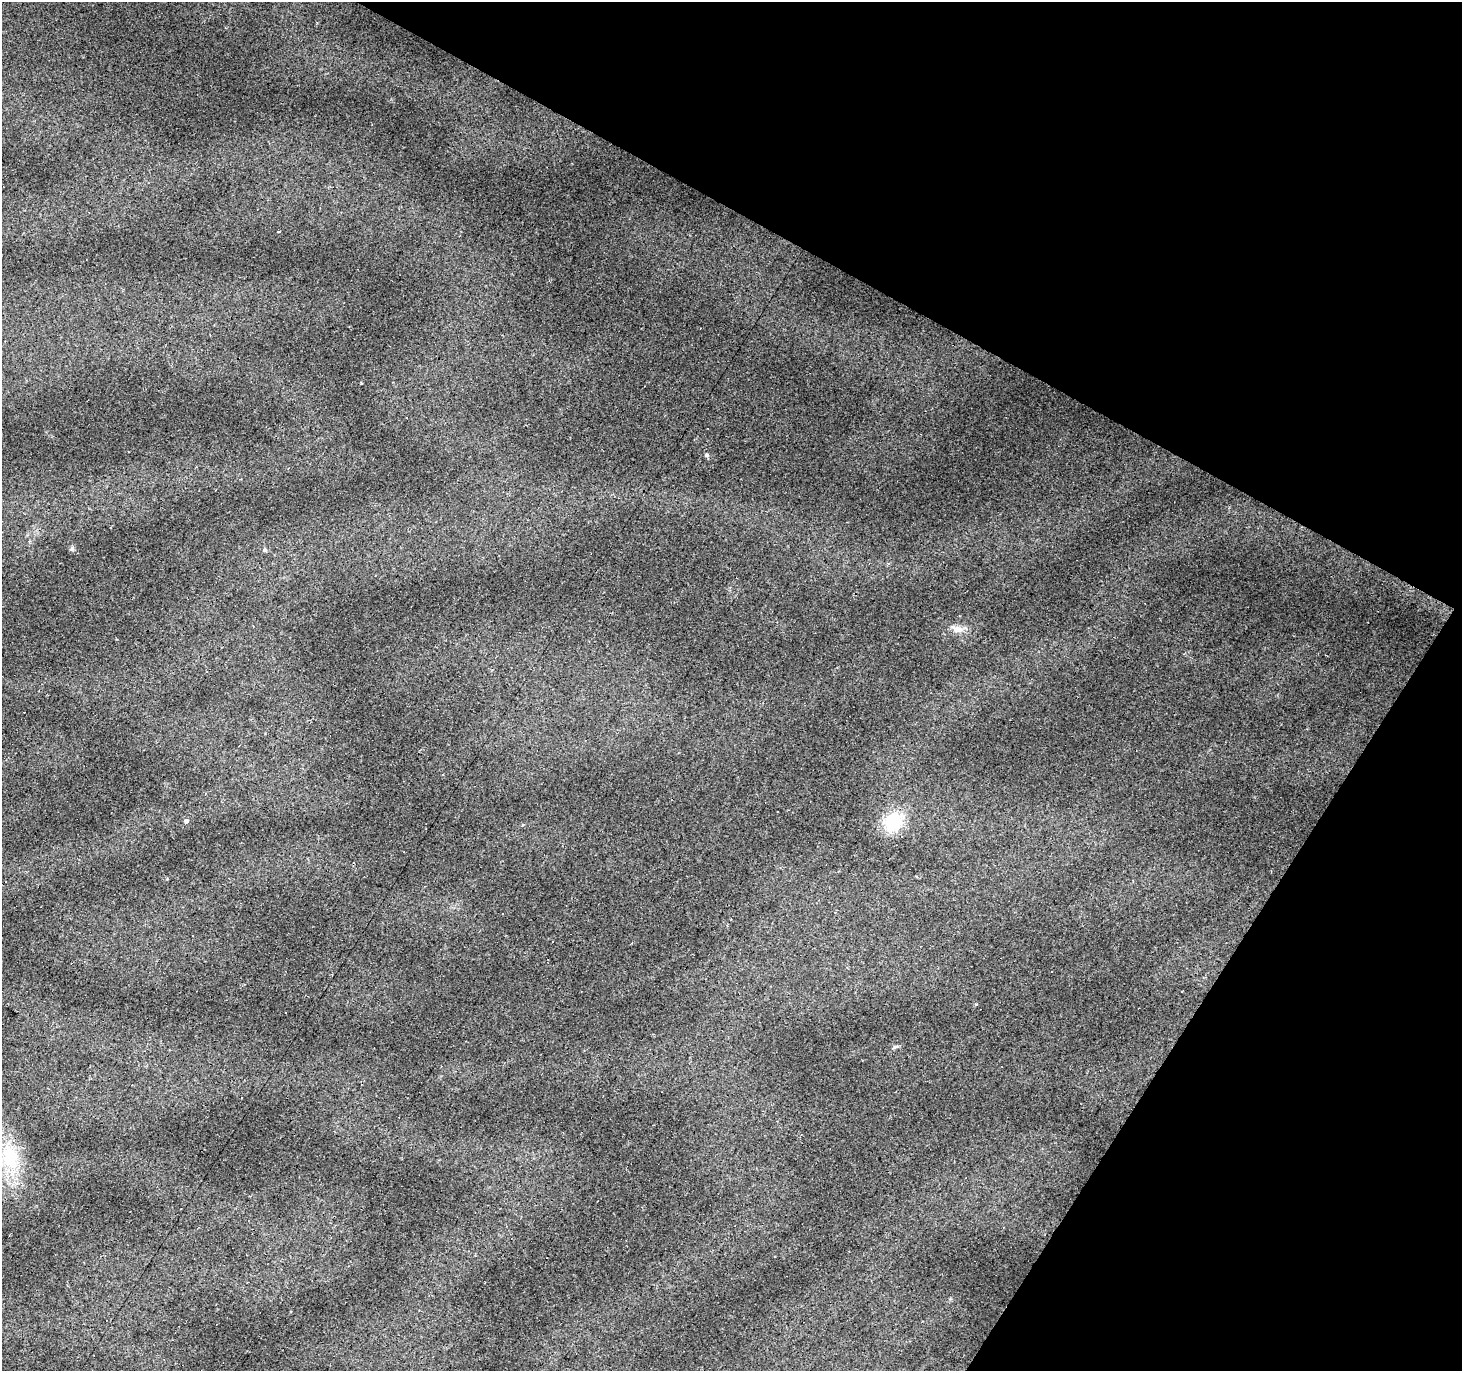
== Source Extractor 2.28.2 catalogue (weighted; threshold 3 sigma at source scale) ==
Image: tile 8 of 4 x 4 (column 4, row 2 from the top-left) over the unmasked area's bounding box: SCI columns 4382-5841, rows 2928-4296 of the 5844 x 5921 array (HDU 1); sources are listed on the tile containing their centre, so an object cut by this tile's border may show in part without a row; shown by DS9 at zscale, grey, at full resolution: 1 PNG px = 1 image px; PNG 1464 x 1373 px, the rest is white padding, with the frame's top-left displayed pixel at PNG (2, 2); no overlay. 27% of this frame is shown black and not used: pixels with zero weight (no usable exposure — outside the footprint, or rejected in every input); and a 3 px margin inside the footprint's outer edge (the drizzle kernel's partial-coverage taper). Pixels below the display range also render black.
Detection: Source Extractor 2.28.2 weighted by HDU 2 'WHT'; one run over the whole footprint, this tile lists its part. Background 0.0785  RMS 0.0079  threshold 0.0354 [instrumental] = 3 sigma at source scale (4.5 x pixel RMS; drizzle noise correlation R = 1.50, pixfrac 1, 0.0396/0.0396 arcsec/px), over >= 5 px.
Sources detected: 18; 6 cosmic-ray / hot-pixel residue — not listed; the other 12 listed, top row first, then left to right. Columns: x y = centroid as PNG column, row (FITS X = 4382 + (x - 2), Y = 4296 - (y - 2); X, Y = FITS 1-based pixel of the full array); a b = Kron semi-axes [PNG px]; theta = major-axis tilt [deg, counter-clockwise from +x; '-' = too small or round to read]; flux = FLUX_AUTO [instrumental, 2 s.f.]
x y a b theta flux
279 231 3 2 - 0.83
406 418 2 2 - 0.62
706 455 6 5 - 1.4
72 549 7 5 74 1.7
265 549 5 5 - 1.4
958 629 14 9 1 6
239 746 3 2 - 0.82
777 812 3 2 - 0.79
186 821 4 4 - 5.4
893 822 19 17 48 32
895 1047 8 5 19 1.5
10 1158 36 20 -78 38
Unlisted compact peaks at least as high as the median listed source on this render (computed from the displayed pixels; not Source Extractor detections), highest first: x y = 976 1004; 361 383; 523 825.